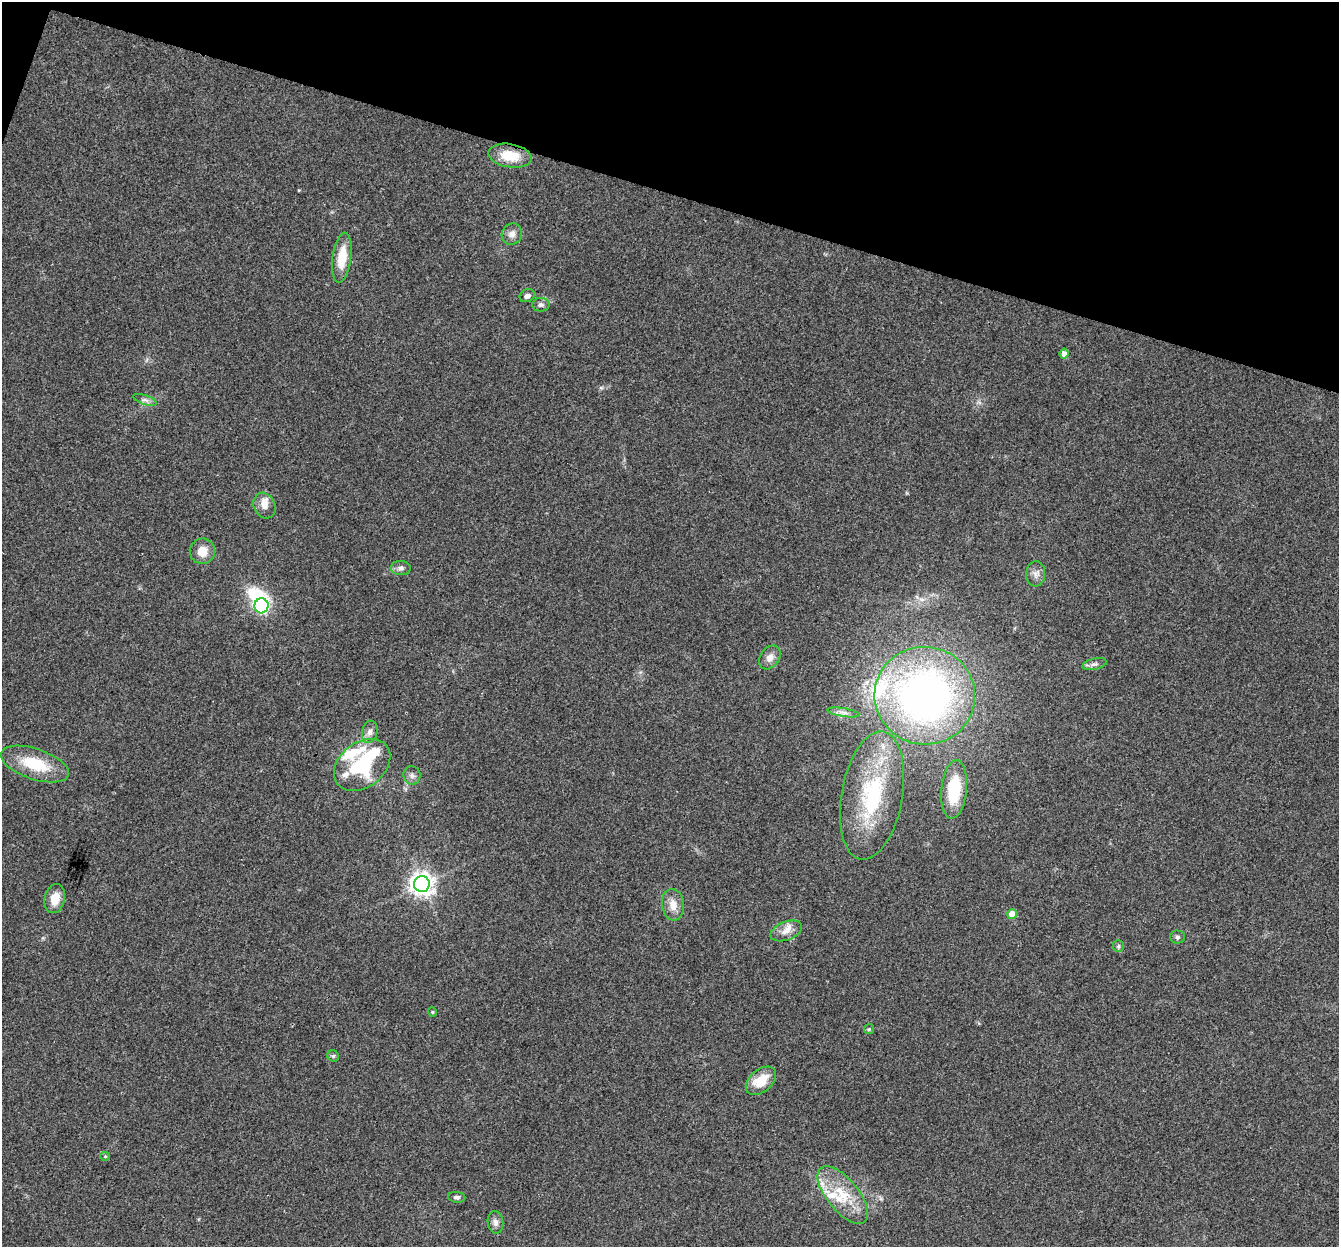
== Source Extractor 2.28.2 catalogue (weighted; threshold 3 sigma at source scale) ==
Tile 2 of 4 x 4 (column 2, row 1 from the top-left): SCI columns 1366-2702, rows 4070-5314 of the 5395 x 5585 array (HDU 1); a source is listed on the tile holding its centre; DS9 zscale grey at full resolution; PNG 1341 x 1249 px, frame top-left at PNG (2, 2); each listed source drawn as its Kron ellipse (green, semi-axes under 4 px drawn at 4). Shown black and unused: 16% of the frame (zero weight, under 3 of 4 exposures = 5% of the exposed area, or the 3 px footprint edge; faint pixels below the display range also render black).
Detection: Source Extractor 2.28.2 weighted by HDU 2 'WHT'; one run over the whole footprint, this tile lists its part. Background 0.0648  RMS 0.0041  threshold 0.0185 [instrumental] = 3 sigma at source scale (4.5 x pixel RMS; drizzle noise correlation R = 1.50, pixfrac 1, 0.0396/0.0396 arcsec/px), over >= 5 px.
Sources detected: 45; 1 inside a brighter object's white glare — neither listed nor drawn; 7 inside a brighter listed object's ellipse — not listed separately; the other 37 listed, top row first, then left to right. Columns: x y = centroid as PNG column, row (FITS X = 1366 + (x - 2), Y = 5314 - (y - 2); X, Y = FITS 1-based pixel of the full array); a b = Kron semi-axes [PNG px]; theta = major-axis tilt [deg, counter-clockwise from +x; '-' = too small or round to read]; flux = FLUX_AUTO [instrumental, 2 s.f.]
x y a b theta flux
510 156 22 11 -9 10
512 234 11 10 - 2.6
342 258 25 9 82 10
527 296 8 6 25 1.9
541 305 9 7 2 1.3
1064 354 5 4 - 3
145 400 12 4 -19 1.4
265 506 13 10 -64 3.4
202 551 13 12 - 5.5
401 568 10 7 -3 1.7
1036 574 12 9 86 2.5
261 606 7 7 - 83
770 657 13 9 53 2.9
1094 664 12 5 13 1.5
925 696 50 49 - 190
843 712 16 4 -9 1.7
370 732 11 7 75 2.3
35 764 35 15 -19 16
362 765 31 22 38 29
412 775 9 8 - 1.6
954 789 29 12 84 16
872 795 65 30 80 42
422 884 8 8 - 330
55 899 15 10 78 5.9
673 905 16 11 -83 4.7
1012 914 5 4 - 6.5
786 931 16 9 22 3.6
1177 937 7 6 - 1.1
1118 946 6 5 - 0.76
432 1012 5 4 - 0.47
869 1029 5 5 - 0.63
333 1056 6 5 - 0.71
761 1081 17 11 40 10
105 1156 5 4 - 0.46
843 1195 35 16 -51 15
457 1197 9 5 -5 1.2
495 1222 11 8 -83 2